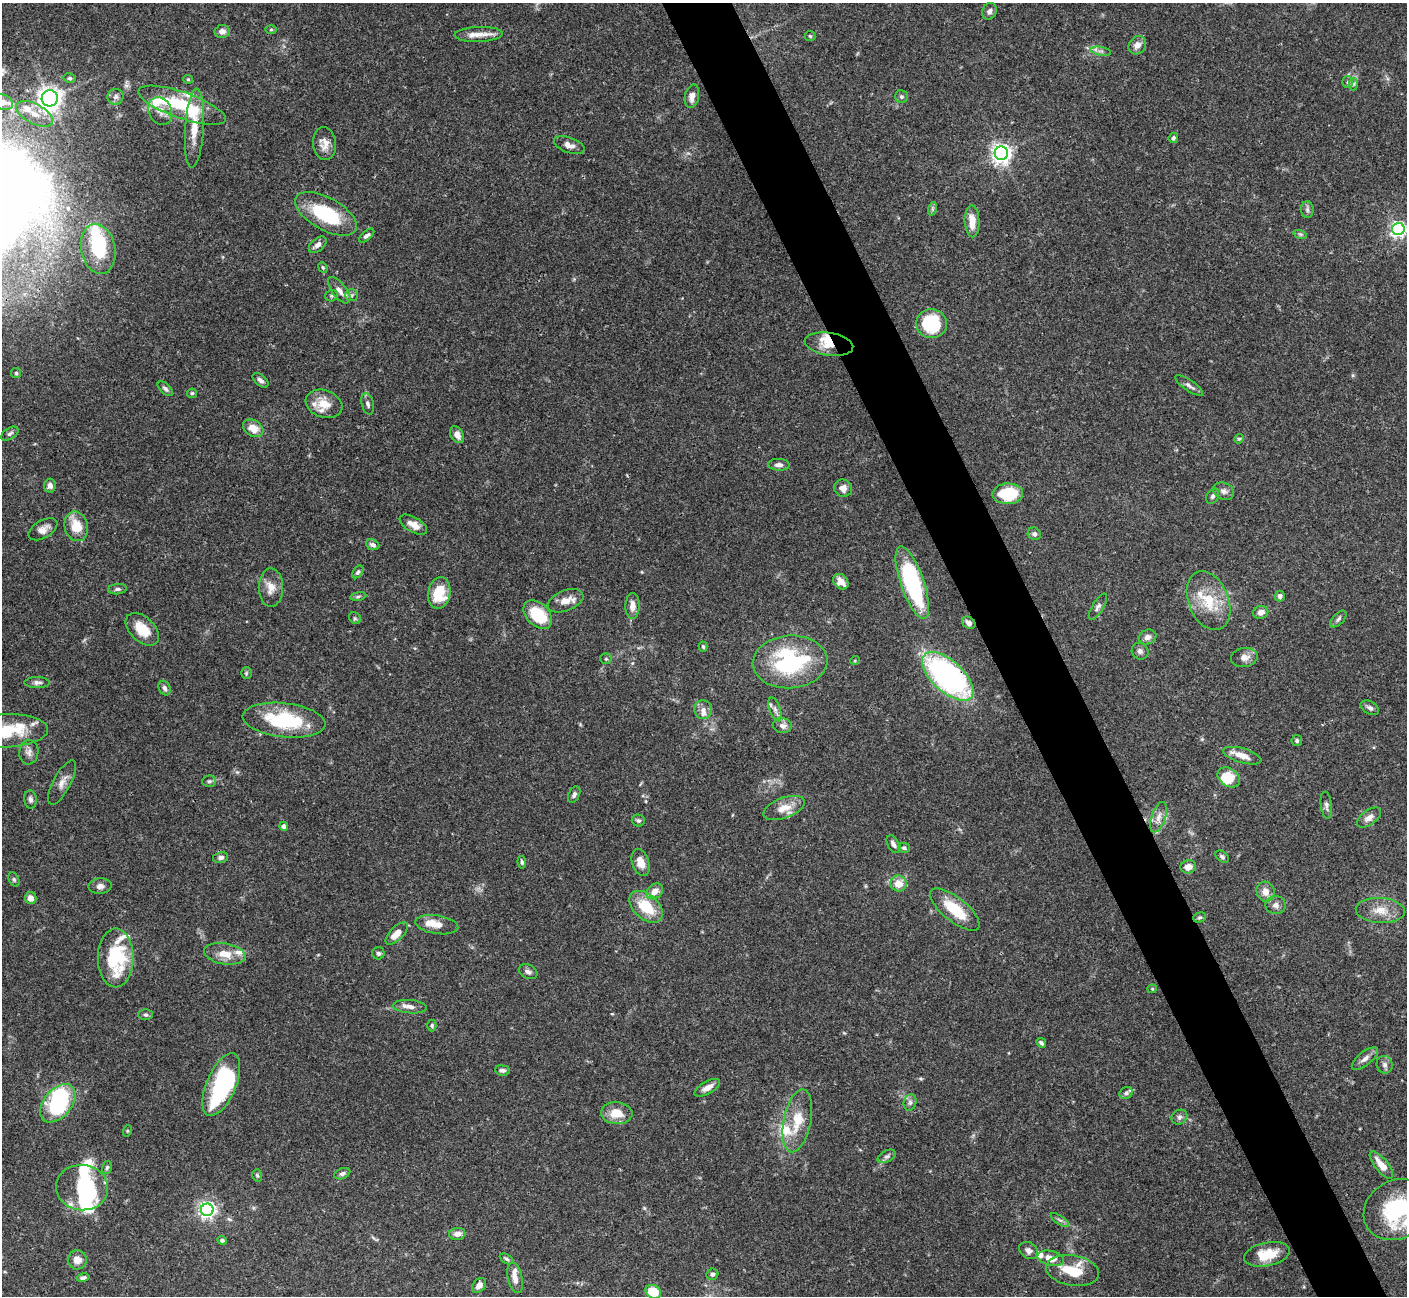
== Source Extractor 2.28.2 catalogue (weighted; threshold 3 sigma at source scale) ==
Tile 6 of 4 x 4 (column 2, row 2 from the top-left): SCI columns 1411-2815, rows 2875-4168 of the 5628 x 5617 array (HDU 1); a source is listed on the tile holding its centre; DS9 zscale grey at full resolution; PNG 1409 x 1298 px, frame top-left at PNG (2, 3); each listed source drawn as its Kron ellipse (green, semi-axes under 4 px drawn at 4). Shown black and unused: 5% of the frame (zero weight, under 3 of 4 exposures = <1% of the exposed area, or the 3 px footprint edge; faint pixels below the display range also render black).
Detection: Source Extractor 2.28.2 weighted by HDU 2 'WHT'; one run over the whole footprint, this tile lists its part. Background 0.0665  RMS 0.0031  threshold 0.0139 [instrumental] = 3 sigma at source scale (4.5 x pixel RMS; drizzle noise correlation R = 1.50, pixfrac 1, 0.05/0.05 arcsec/px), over >= 5 px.
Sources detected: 202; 7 inside a brighter object's white glare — neither listed nor drawn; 22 inside a brighter listed object's ellipse — not listed separately; the other 173 listed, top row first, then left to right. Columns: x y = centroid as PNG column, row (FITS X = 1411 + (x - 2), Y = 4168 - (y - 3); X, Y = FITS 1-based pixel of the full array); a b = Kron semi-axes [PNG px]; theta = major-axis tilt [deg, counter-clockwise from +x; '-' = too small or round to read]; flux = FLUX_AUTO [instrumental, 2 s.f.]
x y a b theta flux
989 11 8 7 - 1
271 30 6 4 1 0.35
222 31 7 6 - 1.8
479 34 24 7 2 3.5
810 36 5 5 - 0.45
1137 45 10 8 51 2.2
1101 51 10 3 -10 0.74
69 78 6 4 -13 0.55
188 79 5 4 - 0.37
1348 82 6 5 - 0.63
1353 84 6 4 87 0.5
692 96 12 7 78 1.9
116 97 8 8 - 1.2
901 97 6 6 - 0.71
50 98 8 8 - 230
2 102 11 7 -18 2.3
182 105 46 13 -19 23
160 111 14 11 -62 2.7
35 114 20 10 -28 4.6
194 128 40 9 86 7.1
1173 138 5 4 - 0.71
324 144 16 11 -84 3
569 145 16 7 -20 2
1001 153 7 6 - 170
932 209 7 4 72 0.57
1307 209 8 6 -89 0.87
326 214 34 16 -29 20
972 221 16 7 -88 4.3
1398 229 6 6 - 96
1300 234 7 4 -18 0.53
367 236 9 4 40 0.88
318 245 10 6 40 1.4
98 249 25 17 -79 17
323 267 5 4 - 0.39
339 290 16 7 -52 2.1
351 295 6 5 - 0.82
332 296 6 5 - 0.54
931 324 15 14 - 18
829 344 24 11 -9 5.3
16 373 5 5 - 0.45
261 380 9 5 -41 1.1
1189 386 16 5 -34 1.3
165 389 9 5 -43 0.79
192 393 5 4 - 0.4
324 404 19 13 -19 5.2
368 404 11 6 -76 0.99
253 428 11 8 -32 4
10 434 10 5 32 0.86
457 435 9 6 -61 2.2
1239 439 5 4 - 0.42
779 465 11 6 -2 1.4
50 486 7 6 - 1.2
843 488 9 8 - 1.9
1224 491 11 8 -25 1.4
1008 494 15 10 2 13
1213 496 8 6 58 0.82
413 525 15 7 -30 2.9
76 526 15 11 -76 6.2
43 529 16 8 30 2.2
1034 534 7 6 - 0.86
373 545 7 5 -24 1.1
358 572 7 5 53 0.6
841 582 9 6 -47 2.2
912 582 38 11 -71 39
271 588 19 12 -90 3.4
117 589 9 5 6 0.74
439 593 16 11 80 9.7
358 596 8 4 9 0.56
1280 596 5 5 - 0.76
565 601 19 10 21 3.3
1208 601 31 20 -68 11
633 606 13 7 90 2.5
1098 607 15 5 58 1.1
1261 612 8 6 17 1.6
538 614 17 11 -45 12
355 618 6 5 - 0.54
1338 619 10 5 47 0.92
969 623 7 5 -36 1.3
142 629 20 12 -43 6.9
1148 637 9 7 20 1.5
703 647 5 4 - 0.42
1140 651 8 8 - 1.2
1244 657 13 9 10 2.3
606 659 5 5 - 0.49
855 660 5 3 - 0.29
790 662 37 26 5 34
246 673 6 5 - 0.47
948 676 32 15 -42 79
37 683 12 5 0 1.1
165 688 7 5 -65 0.92
1370 708 10 6 -30 1
775 709 12 5 -71 1.3
703 710 9 9 - 1.9
284 720 41 17 -6 22
782 726 9 7 -6 1.5
6 731 42 16 3 15
1297 741 5 5 - 0.61
29 752 12 9 82 1.7
1242 756 20 7 -16 3.4
1229 777 12 9 -34 6.8
209 781 7 5 2 0.67
62 782 25 8 62 2.6
574 794 9 5 64 0.88
30 799 9 6 -82 0.99
1326 805 14 5 -83 1.1
784 808 22 10 20 4.5
1159 817 16 7 72 2.2
1369 817 14 7 34 2
638 820 6 6 - 0.75
284 826 4 4 - 1
893 844 10 5 -59 1.2
904 848 6 5 - 0.79
221 857 7 5 12 1.1
1222 857 8 5 -40 0.68
522 862 6 4 -82 0.57
641 862 14 8 -72 3.2
1188 867 8 6 15 2.4
14 879 7 5 -63 0.53
898 884 8 8 - 4
100 886 11 7 5 1.5
655 891 9 7 41 2.5
1266 892 10 9 - 3
31 898 6 5 - 2.4
1276 905 10 9 - 1.6
646 907 19 12 -42 11
955 910 30 12 -39 11
1380 910 24 12 -4 5.1
1200 917 6 5 - 0.49
437 925 22 9 -8 3.9
397 933 14 6 45 3.7
378 953 6 6 - 0.91
225 954 21 10 -9 4.7
116 958 29 18 90 23
528 972 10 7 -27 1.1
1152 989 4 4 - 0.35
410 1007 17 6 -5 2
146 1015 7 5 0 0.59
432 1025 6 4 -89 0.49
1041 1043 5 4 - 0.62
1365 1059 16 7 39 1.8
1385 1065 9 8 - 1.2
502 1070 7 5 -6 0.84
221 1084 33 14 67 31
707 1088 14 6 29 2.2
1126 1093 7 6 - 0.88
910 1102 8 6 75 1
58 1103 22 14 51 32
617 1113 16 11 -5 5.5
1179 1117 8 7 - 0.93
797 1121 32 13 78 8.2
127 1131 6 3 72 0.32
887 1156 10 5 27 0.94
1381 1165 16 6 -51 3.8
107 1167 6 5 - 0.54
342 1174 8 5 22 0.81
257 1175 6 4 -74 0.49
82 1188 26 22 -7 21
1397 1209 34 29 33 28
207 1210 6 6 - 110
1060 1220 10 4 -33 0.79
457 1234 8 6 5 2.1
222 1240 4 4 - 0.74
1029 1251 10 8 -34 1.3
1267 1254 23 11 12 7.4
1051 1258 13 7 -13 3.4
507 1259 7 4 -28 0.62
77 1260 9 9 - 2.5
1072 1271 27 15 -9 10
712 1274 6 5 - 0.69
83 1278 6 4 12 0.76
515 1278 16 7 -77 2.5
479 1285 8 6 49 1.6
653 1292 8 6 -30 8
Overlapping masked pixels (flux is a lower limit): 2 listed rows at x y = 829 344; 948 676
Isophote crosses this tile's border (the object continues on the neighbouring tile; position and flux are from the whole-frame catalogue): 4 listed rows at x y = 2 102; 1398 229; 6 731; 1397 1209